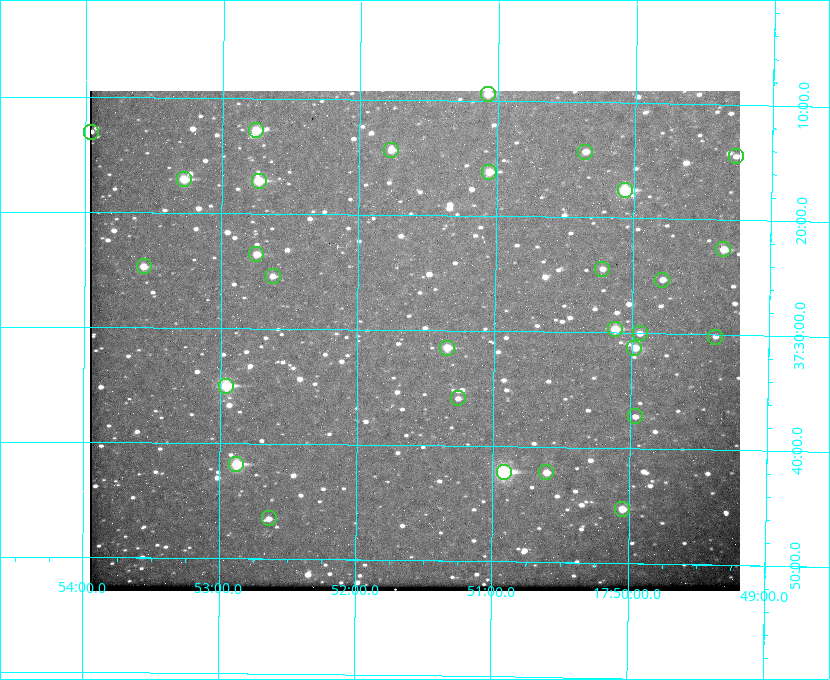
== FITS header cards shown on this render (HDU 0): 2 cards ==
NAXIS1  =                  650 / Width of table row in bytes
NAXIS2  =                  500 / Number of rows in table

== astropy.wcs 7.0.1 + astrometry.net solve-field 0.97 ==
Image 650 x 500 px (HDU 0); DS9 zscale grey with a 90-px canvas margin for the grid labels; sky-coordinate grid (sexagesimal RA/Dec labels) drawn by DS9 from the SOLVED WCS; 29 Tycho-2 reference stars matched to detected sources circled (green)
Header WCS: none
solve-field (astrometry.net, Tycho-2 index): SOLVED blind (the file carries no WCS)
Solved WCS: RA---TAN-SIP/DEC--TAN-SIP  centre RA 17:51:35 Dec +37:31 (267.90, +37.52 deg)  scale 5.21 arcsec/px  FOV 56.5' x 43.4'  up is +179 deg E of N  parity flipped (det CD > 0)
(file carries no celestial WCS; the grid is the blind solution)
Tycho-2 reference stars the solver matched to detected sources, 29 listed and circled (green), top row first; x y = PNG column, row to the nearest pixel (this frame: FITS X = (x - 90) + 1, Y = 500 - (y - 91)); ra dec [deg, ICRS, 3 dp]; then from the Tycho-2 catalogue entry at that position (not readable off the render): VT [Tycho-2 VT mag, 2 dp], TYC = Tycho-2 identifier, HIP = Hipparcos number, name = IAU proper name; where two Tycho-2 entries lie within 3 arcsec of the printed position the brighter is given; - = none
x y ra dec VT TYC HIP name
488 94 267.768 +37.157 9.98 2620-745-1 - -
256 130 268.189 +37.213 9.71 2620-542-1 - -
91 132 268.489 +37.217 11.29 2620-732-1 - -
391 150 267.943 +37.240 10.39 2620-505-1 - -
585 152 267.589 +37.238 11.09 2619-212-1 - -
736 156 267.316 +37.242 12.03 2619-611-1 - -
489 172 267.764 +37.270 10.17 2620-784-1 - -
184 179 268.319 +37.285 9.88 2620-536-1 - -
259 181 268.183 +37.286 8.98 2620-786-1 87506 -
625 190 267.517 +37.293 8.96 2619-379-1 - -
723 249 267.335 +37.377 10.60 2619-634-1 - -
256 254 268.186 +37.393 10.44 2620-175-1 - -
144 266 268.392 +37.412 10.60 2620-800-1 - -
602 269 267.555 +37.408 11.50 2619-358-1 - -
273 276 268.156 +37.424 11.25 2620-712-1 - -
662 280 267.445 +37.422 11.17 2619-451-1 - -
615 329 267.531 +37.495 10.07 2619-274-1 - -
640 333 267.485 +37.500 11.33 2619-40-1 - -
715 337 267.347 +37.503 12.15 3088-638-1 - -
447 348 267.836 +37.525 9.96 3089-889-1 - -
634 348 267.494 +37.522 10.35 3088-270-1 - -
226 386 268.239 +37.584 8.64 3089-755-1 - -
458 398 267.815 +37.598 11.54 3089-1081-1 - -
635 416 267.491 +37.621 11.40 3088-1284-1 - -
236 464 268.219 +37.697 8.93 3089-671-1 - -
504 472 267.730 +37.705 8.13 3089-1203-1 87349 -
546 472 267.652 +37.703 11.04 3089-693-1 - -
622 509 267.512 +37.755 10.10 3089-2332-1 - -
269 518 268.159 +37.775 11.22 3089-2245-1 - -